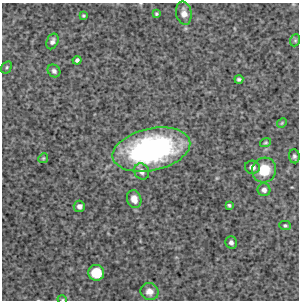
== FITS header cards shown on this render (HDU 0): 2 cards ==
NAXIS1  =                  297 /Length X axis
NAXIS2  =                  298 /Length Y axis

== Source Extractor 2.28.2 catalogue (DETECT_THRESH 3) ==
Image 297 x 298 px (HDU 0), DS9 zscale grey, 1 PNG px = 1 image px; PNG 301 x 302 px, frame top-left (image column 1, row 298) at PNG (2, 3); each listed source drawn as its Kron ellipse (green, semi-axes under 4 px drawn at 4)
Background 4190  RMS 280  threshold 833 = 3 sigma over >= 5 px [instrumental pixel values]
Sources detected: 26; all 26 listed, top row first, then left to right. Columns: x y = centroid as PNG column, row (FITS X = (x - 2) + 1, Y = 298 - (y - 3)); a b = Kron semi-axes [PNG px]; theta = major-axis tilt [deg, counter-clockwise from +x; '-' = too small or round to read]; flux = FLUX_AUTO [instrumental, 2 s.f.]
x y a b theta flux
184 13 12 7 -80 1.3e+05
156 14 3 3 - 2.5e+04
83 16 4 3 - 2.5e+04
295 40 6 4 69 2.8e+04
52 41 8 5 65 6.6e+04
77 60 4 4 - 5.2e+04
6 67 6 5 - 3.0e+04
54 71 7 5 -46 5.0e+04
239 79 4 3 - 3.4e+04
282 123 5 4 - 1.9e+04
265 143 5 4 - 2.2e+04
151 150 39 21 12 4.5e+06
294 156 7 5 -84 4.6e+04
43 158 5 4 - 2.5e+04
252 167 7 6 - 8.9e+04
264 170 12 12 - 4.6e+05
142 171 8 7 - 9.5e+04
264 190 6 6 - 7.4e+04
134 199 9 7 -71 1.6e+05
229 205 4 3 - 3.1e+04
79 206 5 5 - 8.0e+04
285 225 5 4 - 3.2e+04
231 242 6 5 - 5.9e+04
96 273 8 8 - 5.1e+05
149 292 9 8 - 1.4e+05
62 299 5 3 - 1.7e+04
At the frame edge (FLAGS 8, measured only in part): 1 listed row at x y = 62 299